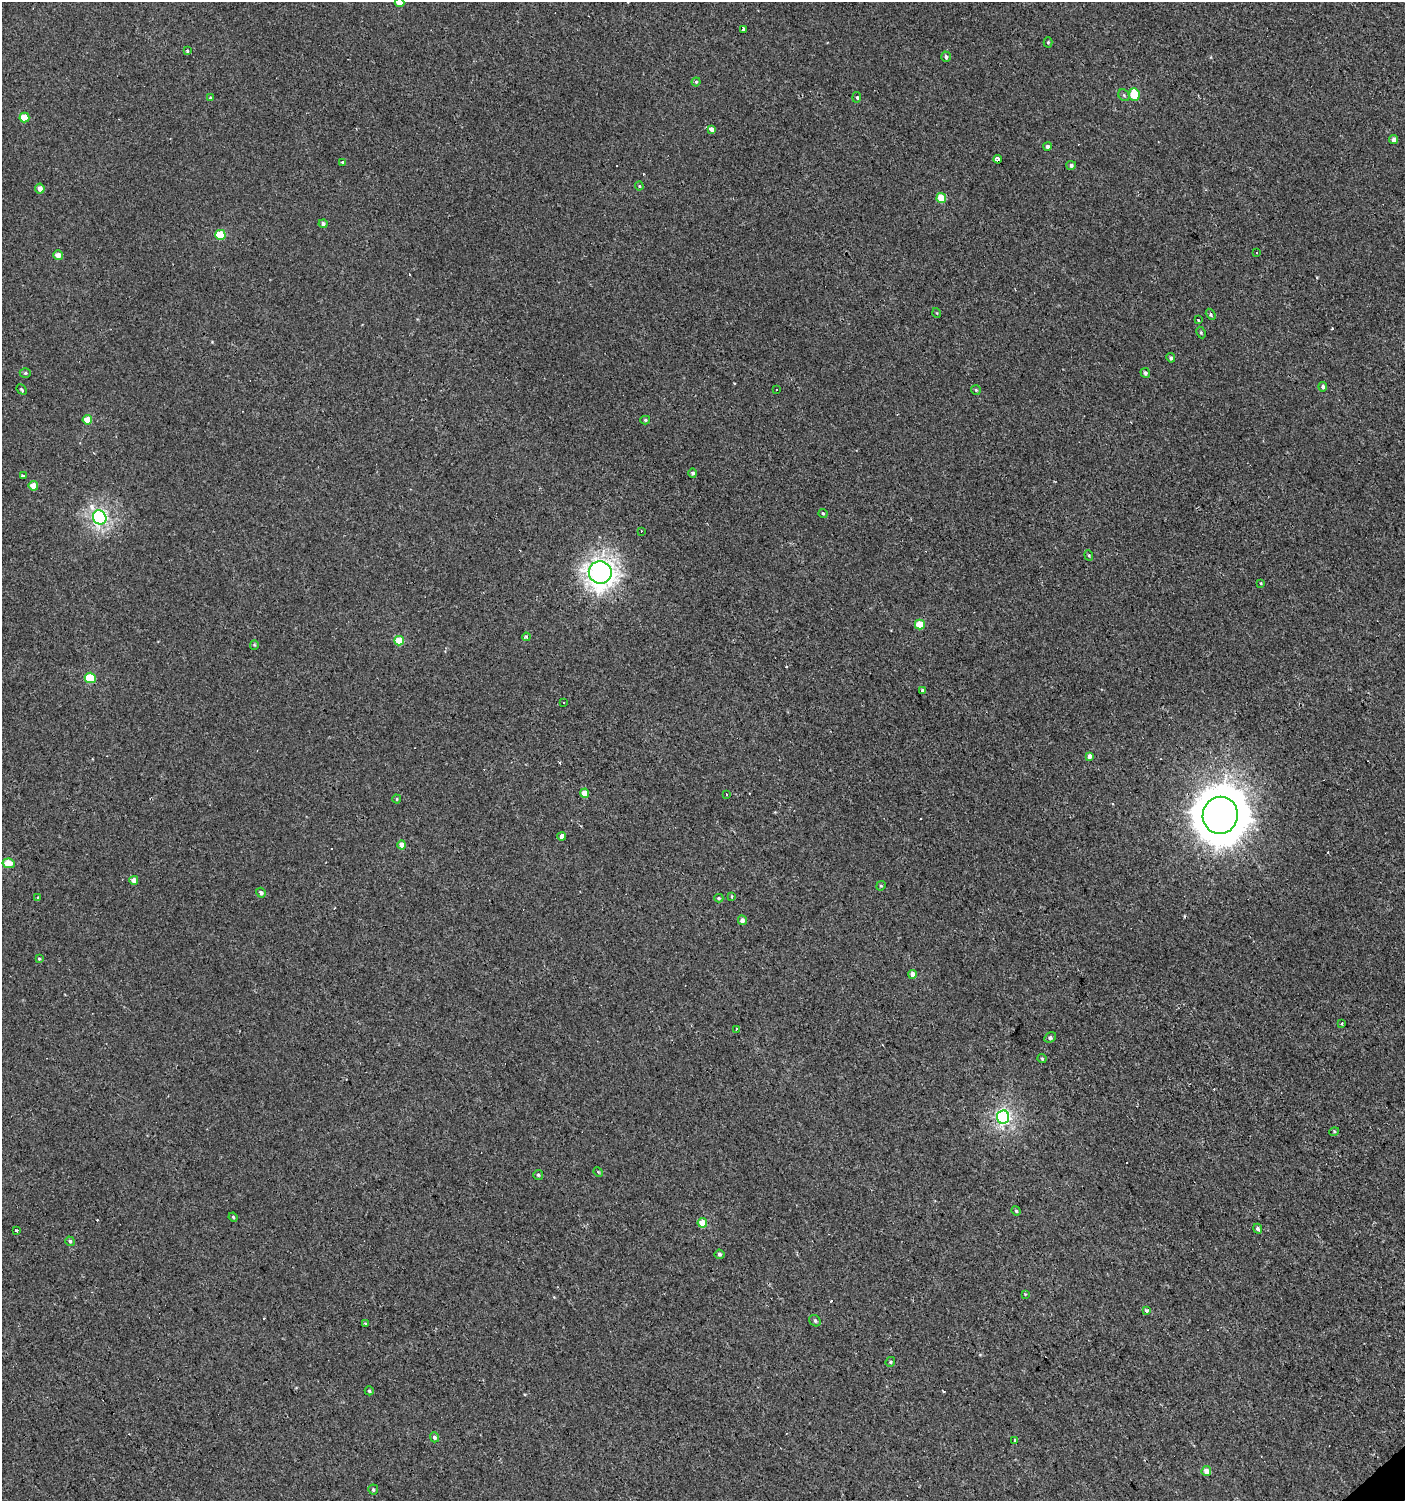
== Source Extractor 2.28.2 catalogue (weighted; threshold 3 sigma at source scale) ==
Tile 6 of 4 x 4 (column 2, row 2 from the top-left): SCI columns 1604-3006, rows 2998-4496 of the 5950 x 5995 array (HDU 1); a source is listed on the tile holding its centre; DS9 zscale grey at full resolution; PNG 1407 x 1503 px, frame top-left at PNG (2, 2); each listed source drawn as its Kron ellipse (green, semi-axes under 4 px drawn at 4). Shown black and unused: <1% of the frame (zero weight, under 2 of 3 exposures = <1% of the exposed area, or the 3 px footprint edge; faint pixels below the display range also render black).
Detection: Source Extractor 2.28.2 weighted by HDU 2 'WHT'; one run over the whole footprint, this tile lists its part. Background 0.0013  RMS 0.0039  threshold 0.0174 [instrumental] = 3 sigma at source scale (4.5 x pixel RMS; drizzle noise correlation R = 1.50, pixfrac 1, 0.0396/0.0396 arcsec/px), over >= 5 px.
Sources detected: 120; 25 cosmic-ray / hot-pixel residue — neither listed nor drawn; the other 95 listed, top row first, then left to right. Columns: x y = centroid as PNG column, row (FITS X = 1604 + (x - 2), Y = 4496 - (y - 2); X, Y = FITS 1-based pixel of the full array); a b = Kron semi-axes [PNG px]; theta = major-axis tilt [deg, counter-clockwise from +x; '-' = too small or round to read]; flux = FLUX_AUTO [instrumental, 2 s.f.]
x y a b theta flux
400 2 5 4 - 5.1
743 29 3 3 - 2.9
1048 42 5 4 - 0.5
187 51 3 3 - 1.2
946 57 5 5 - 1
696 82 4 4 - 0.57
1124 95 6 5 - 0.67
1134 95 6 5 - 14
857 97 5 3 - 0.7
210 98 4 3 - 0.37
24 118 5 5 - 8.4
711 129 4 3 - 9.6
1393 139 4 4 - 1.4
1048 146 4 4 - 1.3
998 159 4 3 - 5.1
342 162 4 3 - 0.43
1071 165 5 4 - 1
639 186 4 4 - 0.39
40 189 5 4 - 2.3
941 198 5 5 - 10
323 224 4 4 - 1.1
220 235 5 5 - 14
1256 253 3 3 - 0.75
58 255 5 5 - 2.7
937 313 5 3 - 0.3
1211 314 6 4 -60 0.66
1198 320 3 3 - 1.4
1201 332 6 4 -63 0.56
1171 358 5 4 - 0.74
25 373 5 4 - 0.62
1145 373 5 4 - 0.91
1323 387 4 4 - 0.99
22 389 6 3 -47 0.67
776 389 3 3 - 0.83
976 390 5 5 - 0.53
87 420 4 4 - 6.3
645 420 5 4 - 0.64
693 473 4 4 - 0.88
23 476 3 3 - 2.8
33 486 4 4 - 4.3
823 513 5 3 - 0.5
100 517 7 6 - 94
641 531 3 2 - 0.61
1089 555 5 4 - 0.49
600 572 11 11 - 260
1261 583 3 3 - 0.39
920 624 5 5 - 9.8
526 637 4 3 - 0.47
399 641 5 4 - 9.8
254 645 5 4 - 0.42
90 678 5 5 - 15
922 690 4 3 - 0.72
563 703 3 3 - 0.94
1090 756 4 4 - 2.5
585 793 4 4 - 4.9
727 795 3 3 - 1.1
397 799 4 4 - 0.44
1220 815 18 17 - 1900
562 836 4 3 - 14
402 845 4 4 - 3.5
8 863 6 5 - 8.6
134 880 4 4 - 2.6
881 886 5 4 - 0.51
261 893 5 4 - 1.1
37 897 3 3 - 0.86
731 897 3 3 - 2.3
719 898 4 4 - 0.54
742 920 5 4 - 2
39 959 4 3 - 0.44
912 974 4 4 - 2.8
1341 1023 3 3 - 0.92
736 1029 3 3 - 1.1
1050 1037 6 4 30 1
1042 1059 5 3 - 0.53
1003 1117 7 6 - 84
1334 1132 5 3 - 0.42
598 1172 5 4 - 0.37
538 1175 5 5 - 0.63
1016 1211 5 4 - 0.53
233 1217 5 4 - 0.49
702 1223 5 4 - 7.3
1258 1229 5 4 - 0.93
16 1231 3 3 - 5
70 1241 5 4 - 0.84
719 1254 5 5 - 0.95
1025 1294 4 4 - 0.36
1147 1311 3 3 - 1.9
815 1321 6 5 - 0.83
365 1324 3 3 - 1.2
890 1362 5 4 - 0.63
369 1391 4 4 - 0.62
434 1437 5 4 - 1
1015 1440 3 3 - 2.5
1206 1471 5 5 - 3.9
373 1489 5 5 - 0.74
Overlapping masked pixels (flux is a lower limit): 3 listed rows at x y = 998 159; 1220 815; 702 1223
Isophote crosses this tile's border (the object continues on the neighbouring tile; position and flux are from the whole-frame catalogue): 1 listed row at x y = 400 2